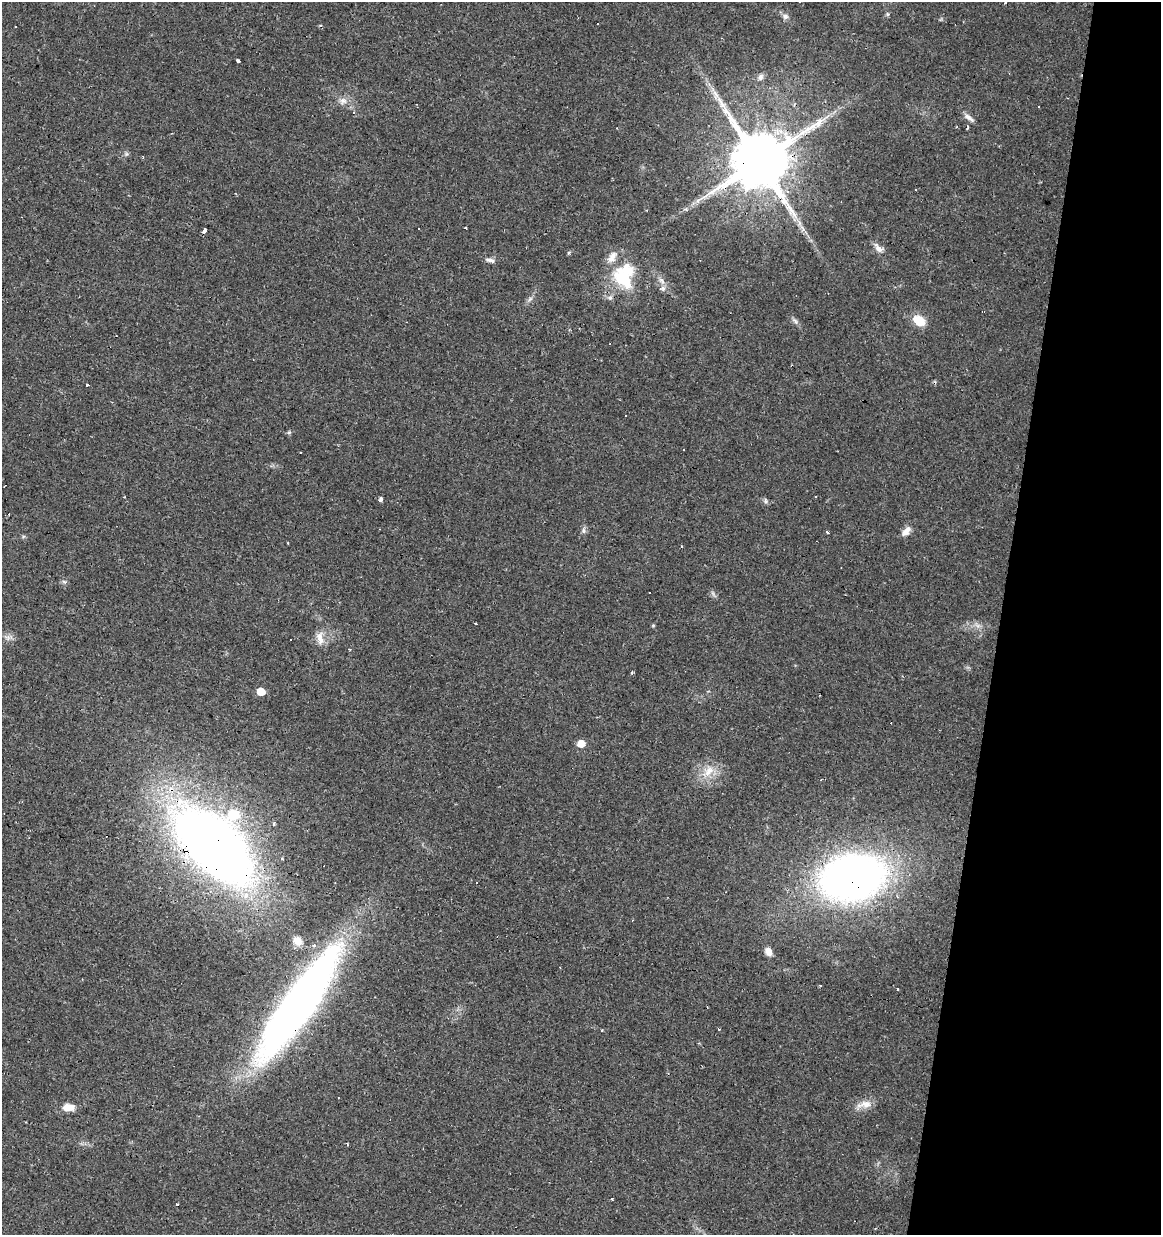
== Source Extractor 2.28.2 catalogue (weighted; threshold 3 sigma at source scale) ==
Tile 8 of 4 x 4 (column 4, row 2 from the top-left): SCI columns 3762-4920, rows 2467-3699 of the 5143 x 4939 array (HDU 1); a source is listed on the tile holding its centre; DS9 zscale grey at full resolution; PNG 1163 x 1237 px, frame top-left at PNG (2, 2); no overlay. Shown black and unused: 14% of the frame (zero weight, under 2 of 3 exposures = <1% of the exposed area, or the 3 px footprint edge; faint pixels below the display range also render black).
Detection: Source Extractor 2.28.2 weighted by HDU 2 'WHT'; one run over the whole footprint, this tile lists its part. Background 0.0131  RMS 0.0031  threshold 0.0138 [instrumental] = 3 sigma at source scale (4.5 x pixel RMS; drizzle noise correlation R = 1.50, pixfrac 1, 0.0396/0.0396 arcsec/px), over >= 5 px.
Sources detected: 81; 17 cosmic-ray / hot-pixel residue — not listed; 5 inside a brighter listed object's ellipse — not listed separately; the other 59 listed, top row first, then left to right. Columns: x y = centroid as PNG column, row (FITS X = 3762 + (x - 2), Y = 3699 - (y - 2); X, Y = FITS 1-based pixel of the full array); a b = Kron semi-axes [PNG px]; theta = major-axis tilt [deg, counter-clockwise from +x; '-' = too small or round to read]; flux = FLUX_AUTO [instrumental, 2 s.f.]
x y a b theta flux
1005 3 3 2 - 0.7
888 14 5 5 - 0.46
785 16 8 7 - 1.1
238 61 3 3 - 2.7
760 77 10 8 52 1.3
715 94 22 6 -66 3.1
343 101 9 9 - 1.8
969 117 17 6 -30 1.5
968 127 5 3 - 0.63
126 154 7 4 17 0.53
143 156 3 2 - 0.29
759 161 16 15 - 2700
915 190 3 3 - 0.35
799 222 9 3 -46 0.95
466 228 3 3 - 1.1
204 230 4 3 - 2.6
879 248 15 8 -38 2
568 253 5 4 - 0.51
490 260 13 6 -13 1.2
624 279 35 19 -44 15
662 281 12 6 -56 1.7
610 298 8 6 55 1
530 299 8 5 45 0.84
919 320 13 9 -34 6.3
795 321 12 5 -45 1
88 385 4 3 - 2.5
625 416 3 3 - 0.42
684 449 3 3 - 0.5
4 486 3 2 - 0.25
381 500 4 4 - 3.1
765 501 7 6 - 0.69
583 530 9 6 86 0.93
906 531 16 8 48 2.2
827 532 4 3 - 1.4
64 582 6 4 18 0.52
713 594 10 3 -61 0.61
476 623 3 3 - 0.88
653 625 4 4 - 0.35
977 625 10 4 -30 1.1
320 638 20 10 -78 3
291 640 3 2 - 0.32
632 672 3 3 - 0.91
261 692 6 5 - 5.8
581 743 5 5 - 5.2
708 771 21 12 45 5.2
233 815 14 12 20 9.7
274 824 5 4 - 0.58
214 845 66 34 -44 380
852 878 51 35 13 200
476 882 3 2 - 0.3
297 941 12 9 -52 2.5
768 952 9 7 -64 2.2
898 988 4 3 - 0.37
299 1003 116 25 55 210
719 1029 3 3 - 0.3
866 1104 14 11 -7 3
69 1107 14 8 0 3.8
612 1199 3 3 - 0.44
177 1204 4 3 - 7.8
Overlapping masked pixels (flux is a lower limit): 4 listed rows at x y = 759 161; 214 845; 852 878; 299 1003
Unlisted compact peaks at least as high as the median listed source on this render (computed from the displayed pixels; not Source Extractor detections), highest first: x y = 289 432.